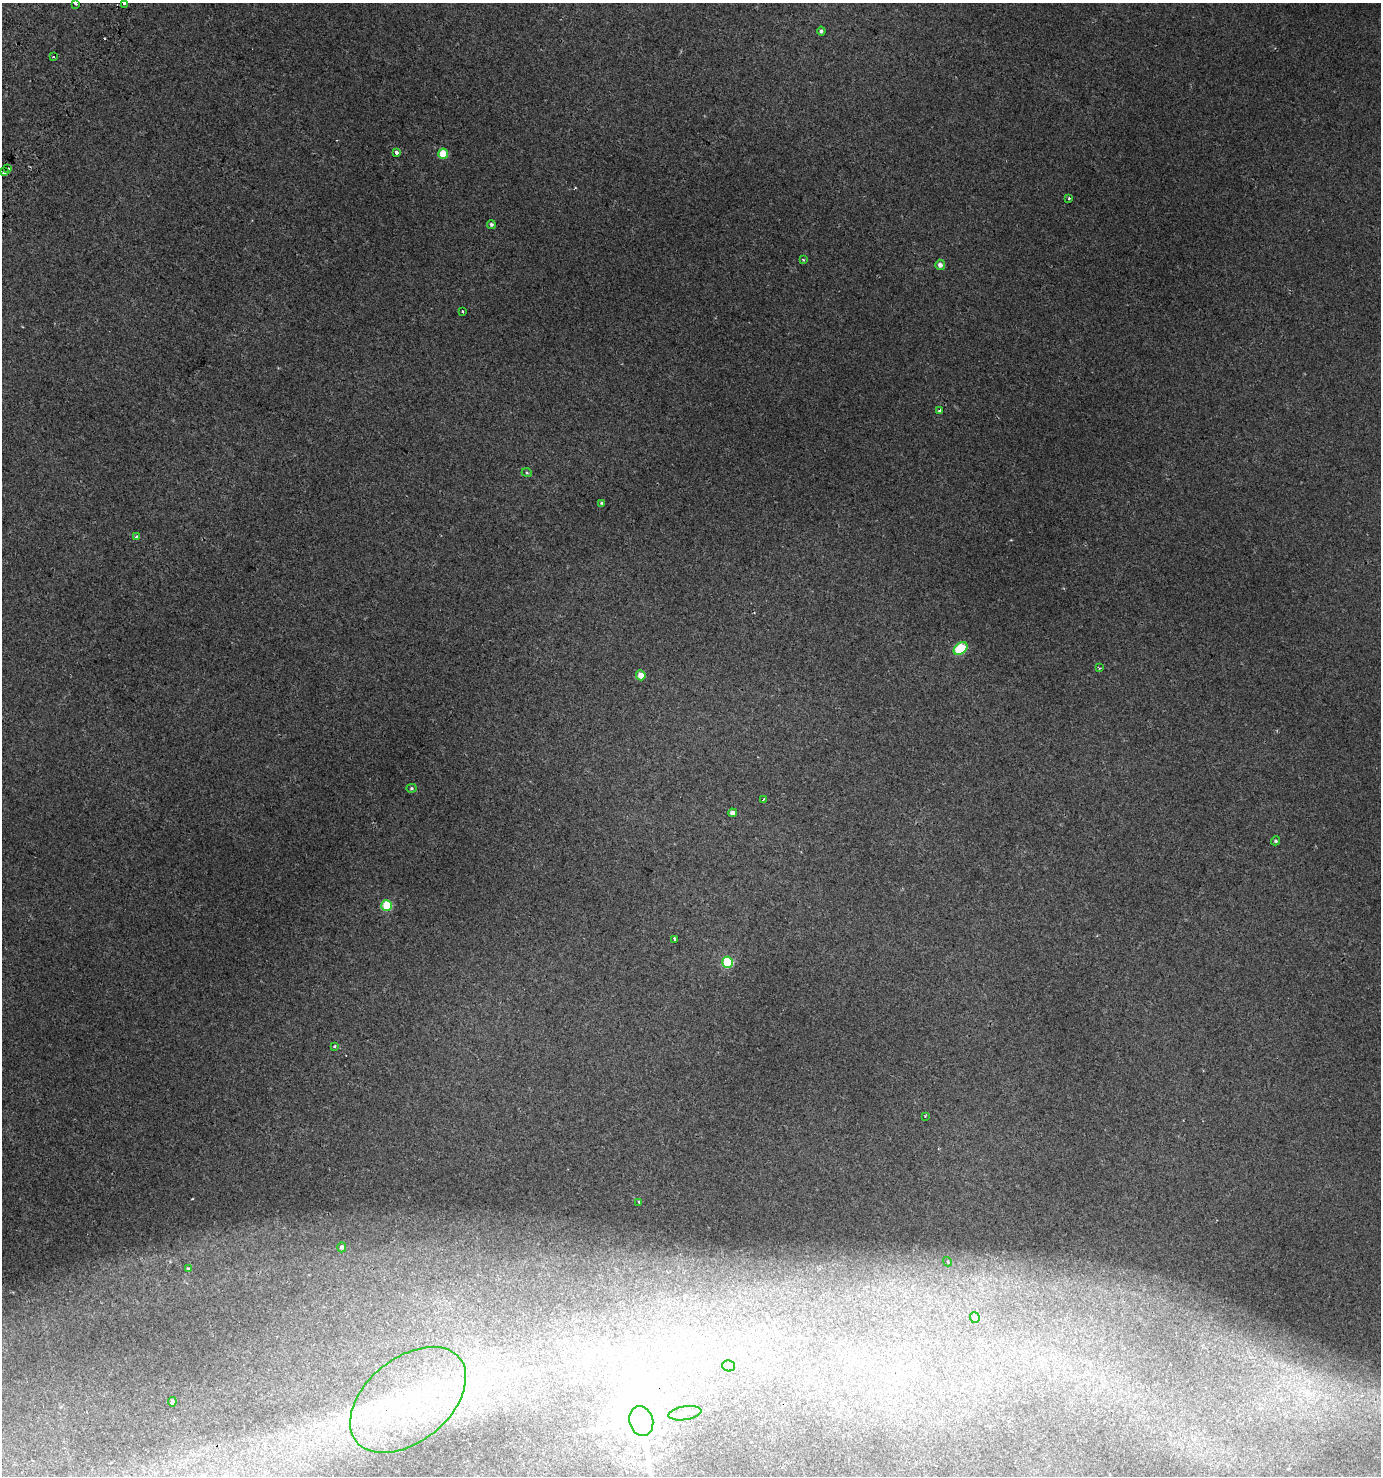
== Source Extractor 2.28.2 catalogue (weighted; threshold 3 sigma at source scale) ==
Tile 11 of 4 x 4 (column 3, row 3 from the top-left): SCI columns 3013-4391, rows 1526-2999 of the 6090 x 5992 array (HDU 1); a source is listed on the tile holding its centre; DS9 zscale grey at full resolution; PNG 1383 x 1478 px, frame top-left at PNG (2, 3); each listed source drawn as its Kron ellipse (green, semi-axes under 4 px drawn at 4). Shown black and unused: <1% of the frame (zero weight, under 2 of 3 exposures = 4% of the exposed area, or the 3 px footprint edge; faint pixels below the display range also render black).
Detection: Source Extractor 2.28.2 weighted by HDU 2 'WHT'; one run over the whole footprint, this tile lists its part. Background 0.00663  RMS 0.0036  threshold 0.0161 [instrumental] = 3 sigma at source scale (4.5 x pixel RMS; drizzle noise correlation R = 1.50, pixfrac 1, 0.0396/0.0396 arcsec/px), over >= 5 px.
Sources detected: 43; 2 cosmic-ray / hot-pixel residue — neither listed nor drawn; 2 inside a brighter listed object's ellipse — not listed separately; the other 39 listed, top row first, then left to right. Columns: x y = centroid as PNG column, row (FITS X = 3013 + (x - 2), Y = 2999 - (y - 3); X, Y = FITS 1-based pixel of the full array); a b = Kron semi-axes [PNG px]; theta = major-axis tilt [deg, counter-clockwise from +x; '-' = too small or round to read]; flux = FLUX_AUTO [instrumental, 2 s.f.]
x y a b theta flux
76 3 3 3 - 1.4
124 3 3 2 - 0.44
821 31 4 4 - 0.76
53 57 3 2 - 0.83
396 152 3 3 - 3.3
443 154 5 5 - 9.2
8 169 3 3 - 0.71
4 172 4 3 - 3.6
1069 198 3 3 - 0.61
491 224 4 4 - 0.71
803 260 3 3 - 0.32
940 265 5 5 - 1.7
462 311 3 3 - 0.66
940 411 3 3 - 2.2
527 473 5 3 - 0.36
602 503 4 3 - 0.44
137 537 3 3 - 0.87
961 649 8 5 39 24
1099 668 4 3 - 0.42
641 675 5 4 - 3.8
411 788 5 4 - 0.48
763 800 3 2 - 0.57
732 813 4 4 - 1.7
1275 841 4 4 - 0.56
387 905 5 5 - 19
675 939 4 2 - 0.48
727 962 5 5 - 25
335 1046 4 3 - 0.62
925 1116 3 3 - 0.25
639 1202 3 2 - 0.42
342 1247 5 4 - 0.83
948 1262 5 4 - 0.7
188 1268 4 3 - 0.41
975 1318 5 5 - 1.3
729 1366 6 5 - 0.9
408 1400 66 41 39 69
172 1402 4 4 - 1.7
685 1413 16 7 8 2.5
641 1421 15 12 -73 1400
Overlapping masked pixels (flux is a lower limit): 3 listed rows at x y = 4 172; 940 411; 641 1421
Isophote crosses this tile's border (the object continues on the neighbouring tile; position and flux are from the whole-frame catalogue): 2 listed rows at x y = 76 3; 124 3